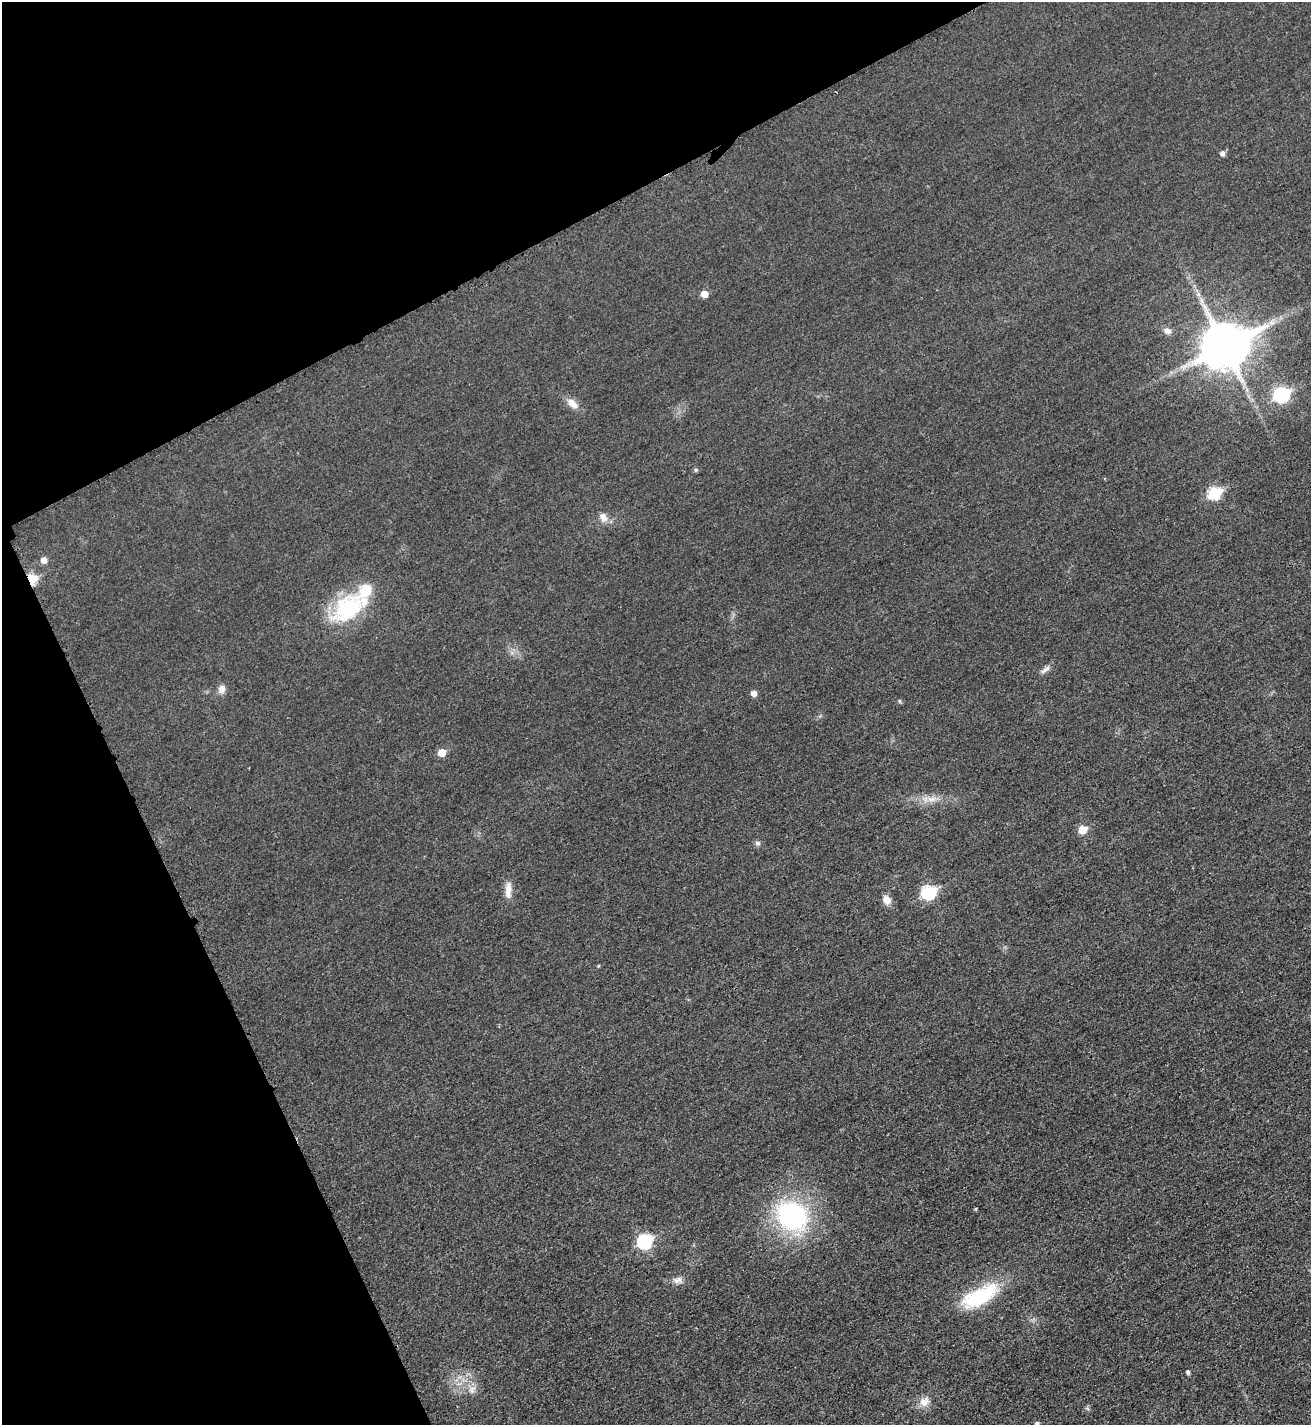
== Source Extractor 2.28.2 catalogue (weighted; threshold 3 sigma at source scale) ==
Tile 5 of 4 x 4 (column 1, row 2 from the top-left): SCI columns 165-1473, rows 2863-4285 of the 5701 x 5713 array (HDU 1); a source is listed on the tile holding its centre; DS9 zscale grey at full resolution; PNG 1313 x 1427 px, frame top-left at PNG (2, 2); no overlay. Shown black and unused: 24% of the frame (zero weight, under 3 of 4 exposures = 1% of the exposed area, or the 3 px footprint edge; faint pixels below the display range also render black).
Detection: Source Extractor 2.28.2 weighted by HDU 2 'WHT'; one run over the whole footprint, this tile lists its part. Background 0.0167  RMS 0.0057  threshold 0.0258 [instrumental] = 3 sigma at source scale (4.5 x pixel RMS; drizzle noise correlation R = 1.50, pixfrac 1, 0.05/0.05 arcsec/px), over >= 5 px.
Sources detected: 33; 2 inside a brighter listed object's ellipse — not listed separately; the other 31 listed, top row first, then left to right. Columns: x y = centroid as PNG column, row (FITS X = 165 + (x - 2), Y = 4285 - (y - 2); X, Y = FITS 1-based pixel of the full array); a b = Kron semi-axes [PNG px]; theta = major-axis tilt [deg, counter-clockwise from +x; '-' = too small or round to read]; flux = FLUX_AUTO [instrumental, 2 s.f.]
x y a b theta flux
1222 153 5 5 - 2
704 294 5 5 - 6
1167 331 8 7 - 3
1225 345 15 13 27 2300
1281 395 8 7 - 90
573 404 18 9 -44 5
696 470 5 5 - 0.93
1214 493 7 6 - 44
603 517 13 8 -61 3.9
44 560 5 5 - 4.1
31 579 6 5 - 29
348 608 46 29 40 44
1046 669 17 5 39 2.2
222 689 11 9 88 2.8
754 693 5 5 - 3.3
899 701 6 4 -89 0.7
442 753 5 5 - 9
931 799 14 5 0 3.6
1082 830 6 6 - 11
757 843 7 5 -22 1.3
508 890 23 8 86 5.1
929 892 7 7 - 61
887 900 10 9 - 4.6
792 1215 27 22 -34 90
644 1241 7 7 - 74
678 1280 12 8 21 2.9
979 1296 45 18 28 38
1188 1372 5 4 - 1.3
472 1389 11 7 58 2.8
924 1402 14 11 46 5.3
1037 1423 5 4 - 1.5
Overlapping masked pixels (flux is a lower limit): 1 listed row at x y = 31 579
Isophote crosses this tile's border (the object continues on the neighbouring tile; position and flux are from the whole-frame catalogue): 1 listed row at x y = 1037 1423